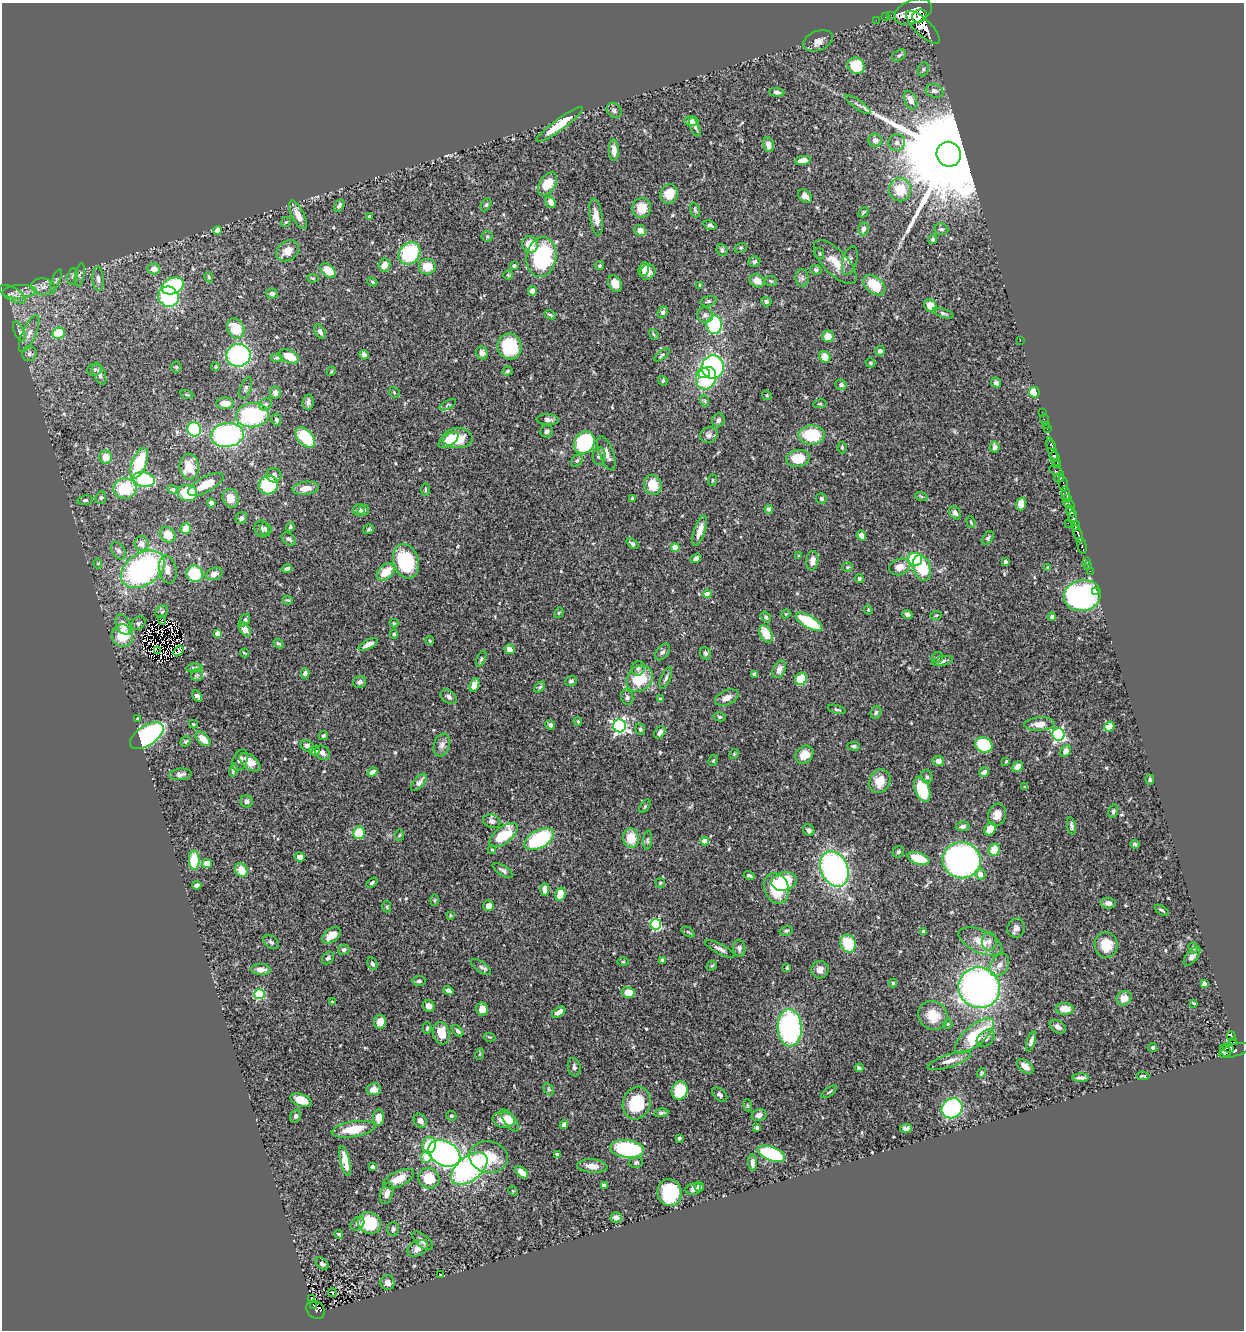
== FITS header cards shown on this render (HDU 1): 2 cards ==
NAXIS1  =                 1242
NAXIS2  =                 1328

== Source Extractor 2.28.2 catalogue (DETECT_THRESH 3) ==
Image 1242 x 1328 px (HDU 1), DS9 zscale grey, 1 PNG px = 1 image px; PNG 1246 x 1332 px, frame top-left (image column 1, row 1328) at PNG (2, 3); each listed source drawn as its Kron ellipse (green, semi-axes under 4 px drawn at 4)
Background 0.615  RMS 0.022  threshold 0.066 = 3 sigma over >= 5 px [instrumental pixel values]
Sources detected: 548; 2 with non-positive FLUX_AUTO (blend fragments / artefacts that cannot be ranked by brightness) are neither listed nor drawn; of the other 546, the 500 brightest by FLUX_AUTO listed and drawn (46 fainter detections omitted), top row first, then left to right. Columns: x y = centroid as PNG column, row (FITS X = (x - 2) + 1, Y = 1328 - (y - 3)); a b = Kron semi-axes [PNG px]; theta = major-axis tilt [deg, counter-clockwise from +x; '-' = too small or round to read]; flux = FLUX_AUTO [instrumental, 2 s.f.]
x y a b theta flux
913 12 20 11 22 6900
891 15 2 2 - 12
920 16 8 6 22 1400
885 17 2 2 - 5.1
876 20 2 2 - 9.3
923 27 22 8 -44 2500
818 41 16 9 21 11
899 55 8 5 34 3.1
856 66 9 8 - 54
923 69 7 5 69 2.6
934 91 9 6 -17 6.9
777 92 8 4 -5 3.9
911 100 10 6 -66 13
858 105 15 2 -35 3
614 110 8 6 -46 4.9
691 121 7 5 2 8.7
559 125 28 5 36 35
695 127 10 4 -68 4.2
875 140 7 6 - 7.4
897 143 8 8 - 6.6
768 145 7 5 -78 9.6
614 150 11 5 -88 8.9
949 154 12 12 - 63000
803 160 8 4 9 10
547 184 13 8 56 31
900 190 11 11 - 39
669 194 10 8 70 31
805 196 8 5 -40 6.2
550 202 6 5 - 10
486 205 7 4 62 2.3
339 206 6 4 59 4
642 208 10 9 - 24
695 210 8 4 -70 2.7
863 212 5 3 - 2
298 215 16 6 -64 15
369 217 4 4 - 3.4
596 217 19 6 -81 15
286 222 5 4 - 2
710 225 6 4 -21 4.2
863 229 6 5 - 5.5
941 229 7 6 - 3.8
640 230 6 5 - 12
217 231 4 4 - 9.2
487 236 5 5 - 2.2
933 239 5 4 - 2.2
530 245 8 7 - 25
741 248 6 5 - 2.2
722 250 6 5 - 4.2
288 251 12 9 36 17
409 253 12 10 48 110
819 254 5 5 - 2
541 257 20 15 80 140
754 261 6 5 - 3.5
850 261 15 7 75 7.7
835 262 28 12 -46 28
384 265 6 6 - 12
514 266 4 3 - 2.2
599 266 4 4 - 2.3
427 267 8 8 - 24
154 269 6 5 - 10
644 269 7 5 72 11
816 270 5 4 - 2.9
328 271 9 6 -41 29
648 272 8 7 - 11
80 275 12 4 78 3.7
508 275 5 5 - 1.9
73 277 8 5 83 3.4
209 277 5 4 - 1.6
313 278 6 4 -7 1.8
802 278 9 6 -88 4.3
98 279 12 5 -86 6
56 280 11 3 66 3.1
757 281 8 6 -26 13
771 281 6 5 - 2.3
372 282 5 4 - 1.9
615 284 9 6 -61 14
700 285 3 3 - 1.8
874 285 12 8 -39 44
173 286 11 8 23 110
43 287 12 8 -10 9.5
533 291 5 4 - 8
19 292 17 7 3 11
13 294 14 6 -29 8.2
272 294 6 5 - 5.1
168 297 10 9 - 100
708 301 8 5 17 2.9
766 302 5 4 - 3.4
930 306 7 5 -48 19
663 312 6 5 - 4.3
943 313 11 4 -17 3.3
550 315 6 3 -23 2.5
705 315 8 7 - 5.3
714 325 9 7 88 110
236 328 10 8 -67 35
19 332 11 5 -67 4.4
320 332 8 5 -58 4.5
59 333 6 5 - 44
29 334 20 6 66 12
654 335 6 3 -59 1.9
828 336 6 5 - 15
1020 340 2 2 - 63
509 346 13 12 - 81
880 351 5 5 - 4.5
482 353 6 5 - 6.7
29 354 7 7 - 5
238 355 12 11 - 180
364 355 5 4 - 5.7
662 355 9 4 36 2.5
289 356 10 6 -23 23
825 357 6 5 - 17
277 358 6 4 3 2.3
870 363 5 4 - 2.3
176 367 5 5 - 2.1
216 367 4 4 - 2.2
713 367 12 11 - 210
94 370 7 6 - 3.9
331 371 5 3 - 1.7
507 371 5 4 - 2.1
704 373 6 5 - 29
99 374 11 5 -67 6.9
706 378 11 9 64 93
663 381 5 4 - 2.5
996 383 5 4 - 5.1
841 385 6 5 - 4.3
246 388 11 5 69 3.6
394 392 6 4 -47 1.8
1034 392 5 5 - 25
275 393 6 5 - 5.3
187 395 6 4 -19 1.8
767 395 5 4 - 2
705 401 6 3 -72 1.7
308 402 8 5 81 5.4
225 403 9 6 0 16
265 404 7 5 39 3.1
820 404 7 3 8 1.6
448 405 9 3 29 1.9
1042 413 3 2 - 12
252 415 16 12 7 140
276 420 6 5 - 3.1
548 420 11 5 -3 5.9
718 420 7 6 - 4.5
1044 420 5 3 - 16
1046 425 3 2 - 11
194 429 7 6 - 77
1047 429 2 2 - 8.4
547 431 6 6 - 3.6
227 435 16 12 8 260
709 435 9 8 - 5.9
812 435 13 9 0 67
305 437 12 7 -48 65
457 438 15 10 -1 44
448 440 11 5 32 17
584 443 11 9 58 170
1051 445 5 4 - 330
842 447 6 4 89 2.4
995 447 5 5 - 7.6
1052 449 13 4 -73 700
606 453 18 7 -70 12
599 456 9 6 86 4.4
106 457 6 6 - 15
798 458 12 8 11 33
1055 459 8 5 -74 620
577 461 7 5 49 3.6
139 463 16 7 68 76
1057 464 4 3 - 190
189 467 13 9 -88 32
1056 471 8 4 -27 190
274 475 7 7 - 5.9
1059 478 5 3 - 170
144 479 11 7 -11 80
712 480 6 3 81 1.6
206 484 19 7 29 24
1063 484 8 3 -78 240
268 485 10 9 - 73
653 485 10 8 -66 34
306 488 13 6 6 16
125 489 11 10 - 61
426 489 6 3 90 1.8
173 490 5 4 - 2.2
187 493 10 8 -10 53
1066 494 6 4 -85 350
921 496 6 4 -19 2.1
101 498 6 5 - 2.5
231 498 9 7 -67 16
632 498 4 3 - 1.8
821 499 5 5 - 3
1067 499 4 3 - 55
85 500 8 5 9 2.6
211 503 4 4 - 5.5
1021 504 6 5 - 16
1069 504 6 4 -35 160
769 509 4 4 - 5.8
359 510 6 5 - 4.1
364 511 6 5 - 4.8
1070 511 6 4 -76 960
955 513 7 5 -54 4.8
1073 517 7 3 85 380
241 518 6 5 - 4.5
971 522 6 3 -70 2
1068 523 2 2 - 18
1075 525 5 3 - 400
290 527 4 4 - 3
186 528 5 5 - 19
262 529 8 7 - 5.8
266 529 7 5 -73 3.7
369 529 6 4 33 2.7
700 531 16 5 72 15
1078 534 9 3 -69 750
168 535 8 7 - 26
861 536 5 4 - 8.8
988 538 7 4 51 2.9
289 539 8 5 -37 3.8
142 544 7 7 - 10
632 544 7 4 -38 3
1082 546 8 3 -77 110
675 548 4 4 - 24
118 551 9 6 -55 5.7
799 556 4 4 - 1.6
696 558 5 4 - 4.6
915 559 7 6 - 80
406 561 17 12 -72 98
812 561 10 6 83 9.7
1087 561 3 2 - 25
1005 562 4 3 - 3
98 563 5 4 - 2
1088 566 2 2 - 6.1
847 567 5 4 - 2.1
900 567 11 8 22 13
287 568 5 4 - 3.7
922 568 13 8 -71 57
1048 568 4 3 - 2.6
143 569 24 16 33 300
168 570 14 8 -78 15
1090 571 2 2 - 8.9
386 572 10 7 40 27
195 574 8 8 - 63
214 574 8 6 20 10
859 579 4 4 - 2.7
1096 591 3 3 - 5.5
707 594 4 4 - 16
1082 595 18 15 12 360
288 600 5 4 - 1.7
868 610 5 3 - 1.7
162 612 7 5 45 3
559 613 5 4 - 1.8
786 614 4 4 - 1.6
907 614 5 4 - 5.8
936 615 5 3 - 1.5
766 617 6 4 -54 2.9
1052 617 4 4 - 3.6
162 620 4 2 - 4
245 620 6 5 - 3.2
809 622 15 6 -30 71
138 623 8 6 40 3.7
394 623 4 4 - 2
123 625 10 7 -65 13
245 629 8 5 -57 16
217 633 4 4 - 22
394 634 4 4 - 2.8
766 634 9 6 -60 23
122 636 11 10 - 38
430 641 4 3 - 1.9
278 643 5 4 - 2.7
368 644 10 4 26 8.4
509 649 5 4 - 12
157 651 3 2 - 1.6
179 651 6 3 54 4.4
662 652 9 6 50 4.4
244 653 5 3 - 1.8
705 653 6 5 - 3.3
937 658 6 5 - 2.8
481 659 8 4 64 2.3
943 661 11 4 14 4.2
194 668 8 4 5 3.5
638 668 7 6 - 3.7
779 669 9 6 65 8.7
305 673 5 4 - 5.8
754 674 4 3 - 3.2
197 675 6 6 - 3.4
666 678 11 5 68 4.4
639 679 14 12 45 51
801 679 6 6 - 41
571 681 6 5 - 3.4
360 682 7 5 14 5.6
474 685 7 4 69 13
540 687 6 4 47 2.7
197 696 6 4 -58 5.3
449 697 9 6 -38 5.6
627 697 8 6 -76 3.8
727 698 12 7 24 10
660 699 4 3 - 2.6
837 709 9 4 -15 2.5
876 712 7 5 71 3
720 717 6 4 -14 2.5
137 718 3 2 - 1.6
578 721 5 3 - 1.7
193 724 4 3 - 1.9
1039 724 15 7 3 18
550 725 5 4 - 4.7
620 726 6 6 - 370
1109 727 5 4 - 17
640 729 6 5 - 3.2
660 732 7 5 55 8
1058 734 6 6 - 240
147 736 19 9 34 300
323 736 5 4 - 2.2
203 739 9 5 -43 21
185 741 6 4 52 2.4
442 745 11 8 72 7.4
984 745 9 7 -26 80
307 746 7 5 -31 7.1
854 746 6 4 -2 2.9
314 751 5 4 - 9.5
1066 751 6 5 - 9.5
322 753 8 6 -38 6.6
734 754 5 4 - 1.8
804 755 10 8 47 18
240 760 11 7 65 6.6
713 760 6 4 68 1.9
938 761 6 5 - 7.6
1006 761 3 2 - 1.6
250 762 12 7 -38 18
1018 767 6 5 - 10
233 770 6 4 74 3.6
373 772 5 4 - 7.2
984 772 5 4 - 5.4
180 774 11 5 5 6
927 777 7 5 -74 3.4
1150 780 5 4 - 2.5
880 781 12 10 65 25
419 782 10 5 48 7.2
1025 787 4 3 - 1.8
922 789 13 7 -70 62
247 801 6 6 - 4.6
645 806 8 4 55 2
1113 811 7 4 76 3.7
997 815 11 8 75 14
492 821 9 6 -19 5.8
963 826 7 4 10 4
1072 826 9 4 -79 3.8
990 829 7 5 56 26
809 830 6 5 - 4.1
359 833 6 5 - 41
399 835 5 3 - 1.7
504 835 17 8 38 68
631 838 10 8 -83 28
539 839 16 9 28 120
648 840 9 4 86 2.9
705 841 4 4 - 21
1135 844 5 4 - 2.4
492 849 4 3 - 1.8
994 850 6 5 - 30
898 852 6 5 - 3
300 857 5 4 - 6.9
919 858 11 6 -18 41
194 860 9 5 90 50
962 860 19 18 - 480
207 863 5 4 - 15
834 869 18 13 -65 350
241 870 7 6 - 19
503 870 12 5 -32 4.3
980 874 5 5 - 11
749 876 5 3 - 2.6
784 881 13 9 14 74
372 882 6 3 34 2.6
660 883 5 5 - 2
197 885 4 4 - 4.9
776 888 16 12 -70 63
545 889 6 4 -90 9.4
560 894 7 5 76 24
434 900 6 4 88 2
1108 903 7 5 -7 6.6
488 906 5 5 - 9.4
387 907 6 4 89 2.1
1162 910 8 3 -31 2.5
450 915 4 3 - 1.7
656 924 5 5 - 140
1016 928 10 8 70 6.5
786 931 7 4 9 2.6
688 932 7 4 -36 1.9
923 932 3 3 - 3.5
331 935 10 6 38 21
980 941 23 11 -24 24
271 942 8 5 -37 3.3
989 942 9 7 -88 6.3
848 943 9 7 -66 50
1106 945 13 11 -85 29
739 948 8 6 -82 4.1
1193 948 5 4 - 1.7
720 949 17 5 -27 6.3
344 950 6 5 - 4.5
1192 956 11 5 52 7.8
328 958 7 5 48 3.4
662 960 4 4 - 2.8
623 962 6 4 0 1.8
372 964 6 4 -65 3.8
999 965 12 8 58 11
712 966 5 4 - 2.1
481 967 11 5 -34 4.3
787 968 3 3 - 1.8
261 969 10 5 -4 11
820 970 9 8 - 7.5
419 981 6 5 - 4.1
893 983 4 4 - 1.7
1204 984 4 4 - 6.4
979 988 21 20 - 620
448 991 5 4 - 4.9
628 992 7 5 -9 19
259 994 5 5 - 110
1124 998 8 7 - 16
332 1002 4 3 - 1.7
1194 1003 4 2 - 1.6
429 1006 6 5 - 7.5
482 1009 6 6 - 12
1065 1009 9 6 -1 21
559 1012 7 4 34 9.8
933 1016 15 14 - 28
380 1022 7 6 - 16
948 1024 5 4 - 2
1058 1027 8 6 -33 6
427 1028 6 4 88 2.2
790 1028 19 12 -86 260
458 1031 6 4 -45 3.9
441 1033 11 8 -79 25
974 1036 24 10 41 76
1231 1036 5 3 - 100
489 1037 6 4 -11 1.6
986 1038 10 7 41 10
1031 1041 10 4 72 6.2
1233 1042 4 2 - 26
1153 1047 5 4 - 2.7
1228 1048 6 3 -28 210
1234 1050 16 6 17 400
1225 1051 6 5 - 280
480 1054 6 3 70 1.6
949 1061 23 6 18 13
1025 1066 9 5 -40 11
574 1067 9 6 -81 4.2
859 1068 4 3 - 4.1
982 1073 5 4 - 2.1
1143 1076 7 3 -6 1.9
1081 1078 8 3 0 5.2
374 1089 7 6 - 12
549 1089 6 4 -59 2.2
680 1091 9 8 - 65
829 1092 9 3 36 2.2
720 1095 8 5 -40 4
301 1100 11 6 -20 20
637 1103 16 14 73 61
747 1105 6 4 -71 2.1
952 1108 11 9 34 210
661 1113 7 4 8 3.1
759 1115 7 6 - 6.5
296 1116 6 5 - 3.8
451 1116 5 5 - 2.2
378 1117 8 5 84 14
504 1120 11 8 -9 22
510 1120 13 5 -52 16
420 1121 8 6 -55 7.8
564 1125 4 4 - 7.3
757 1127 4 3 - 3.8
906 1128 6 4 6 5.4
354 1129 22 7 9 32
679 1138 4 3 - 2.8
429 1145 8 7 - 48
627 1149 17 9 -7 150
444 1153 17 12 -27 420
771 1154 14 7 -21 150
557 1155 4 4 - 3
426 1157 5 5 - 33
488 1157 19 16 -10 41
345 1161 15 5 -77 16
636 1162 7 5 22 2.7
752 1163 8 4 -86 6.6
592 1166 15 7 -4 12
372 1167 4 3 - 5.7
469 1169 21 12 38 290
522 1172 8 4 -41 12
429 1178 11 10 - 34
399 1179 17 7 25 19
604 1185 4 4 - 11
699 1187 5 4 - 3.6
693 1189 8 6 12 4.8
513 1191 5 4 - 1.5
669 1192 13 12 - 79
387 1193 11 6 73 7.4
616 1217 5 5 - 6.3
369 1223 12 10 -29 60
357 1224 8 6 42 4.1
393 1229 7 6 - 4.1
339 1234 4 3 - 2.1
423 1241 12 6 -41 8.3
418 1248 11 7 28 10
322 1264 7 5 -42 5
441 1275 4 2 - 2.5
387 1283 7 7 - 9.9
332 1293 4 2 - 1.9
311 1298 3 2 - 4.3
313 1305 3 3 - 26
316 1310 10 8 -47 81
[46 fainter detections neither listed nor drawn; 2 non-positive-flux detections neither listed nor drawn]